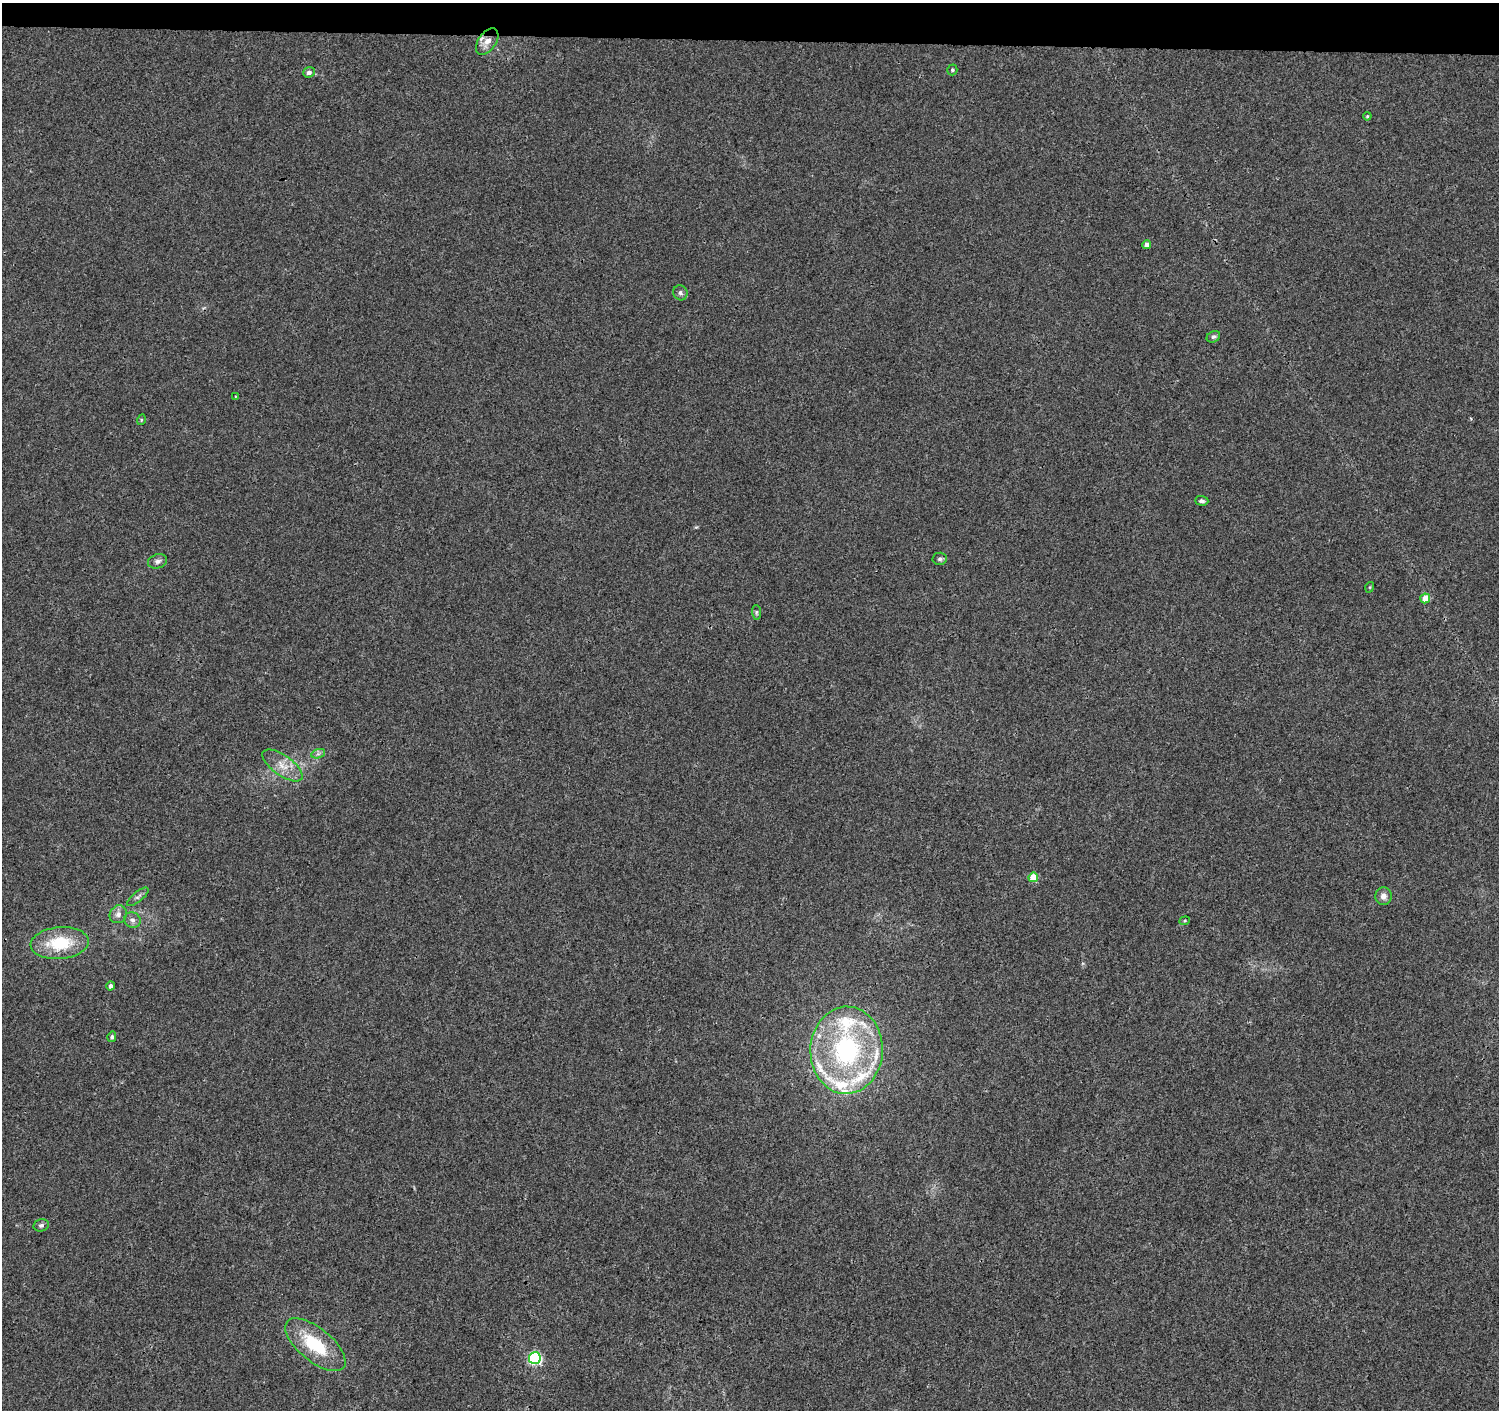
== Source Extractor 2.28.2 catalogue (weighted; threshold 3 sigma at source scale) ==
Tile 2 of 3 x 3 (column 2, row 1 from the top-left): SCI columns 1497-2993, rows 3043-4450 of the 4497 x 4733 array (HDU 1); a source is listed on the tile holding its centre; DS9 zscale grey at full resolution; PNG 1501 x 1412 px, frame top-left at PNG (2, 3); each listed source drawn as its Kron ellipse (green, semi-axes under 4 px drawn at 4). Shown black and unused: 3% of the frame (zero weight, under 3 of 4 exposures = <1% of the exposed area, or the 3 px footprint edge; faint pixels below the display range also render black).
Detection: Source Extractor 2.28.2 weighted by HDU 2 'WHT'; one run over the whole footprint, this tile lists its part. Background 0.0067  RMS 0.0028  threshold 0.0125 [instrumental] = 3 sigma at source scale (4.5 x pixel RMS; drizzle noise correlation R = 1.50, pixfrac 1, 0.0396/0.0396 arcsec/px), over >= 5 px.
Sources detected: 38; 8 inside a brighter listed object's ellipse — not listed separately; the other 30 listed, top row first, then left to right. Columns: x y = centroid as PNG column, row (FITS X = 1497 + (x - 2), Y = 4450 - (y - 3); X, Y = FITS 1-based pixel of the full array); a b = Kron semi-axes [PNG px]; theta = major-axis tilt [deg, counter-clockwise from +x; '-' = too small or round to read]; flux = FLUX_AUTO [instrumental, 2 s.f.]
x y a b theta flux
487 42 15 8 54 2.6
952 70 5 5 - 0.57
309 72 6 5 - 0.88
1367 116 4 3 - 0.26
1147 245 4 4 - 2
680 293 8 7 - 0.7
1213 337 7 5 27 0.55
235 397 3 2 - 0.26
141 420 5 3 - 0.29
1202 501 7 5 -3 0.74
940 559 7 6 - 0.76
158 561 10 7 18 0.93
1370 587 5 3 - 0.21
1425 598 5 4 - 4
756 612 7 4 -87 0.44
318 754 7 4 19 0.64
283 765 23 10 -35 4
1033 877 5 4 - 5.9
1383 896 9 8 - 1.5
138 897 13 5 39 0.89
118 914 9 8 - 1.3
132 920 8 7 - 1.1
1185 921 5 4 - 0.35
60 943 29 16 5 12
110 986 4 4 - 0.91
112 1037 5 4 - 0.65
846 1050 43 36 88 44
41 1225 8 6 13 0.7
315 1345 36 16 -39 15
535 1358 6 6 - 38